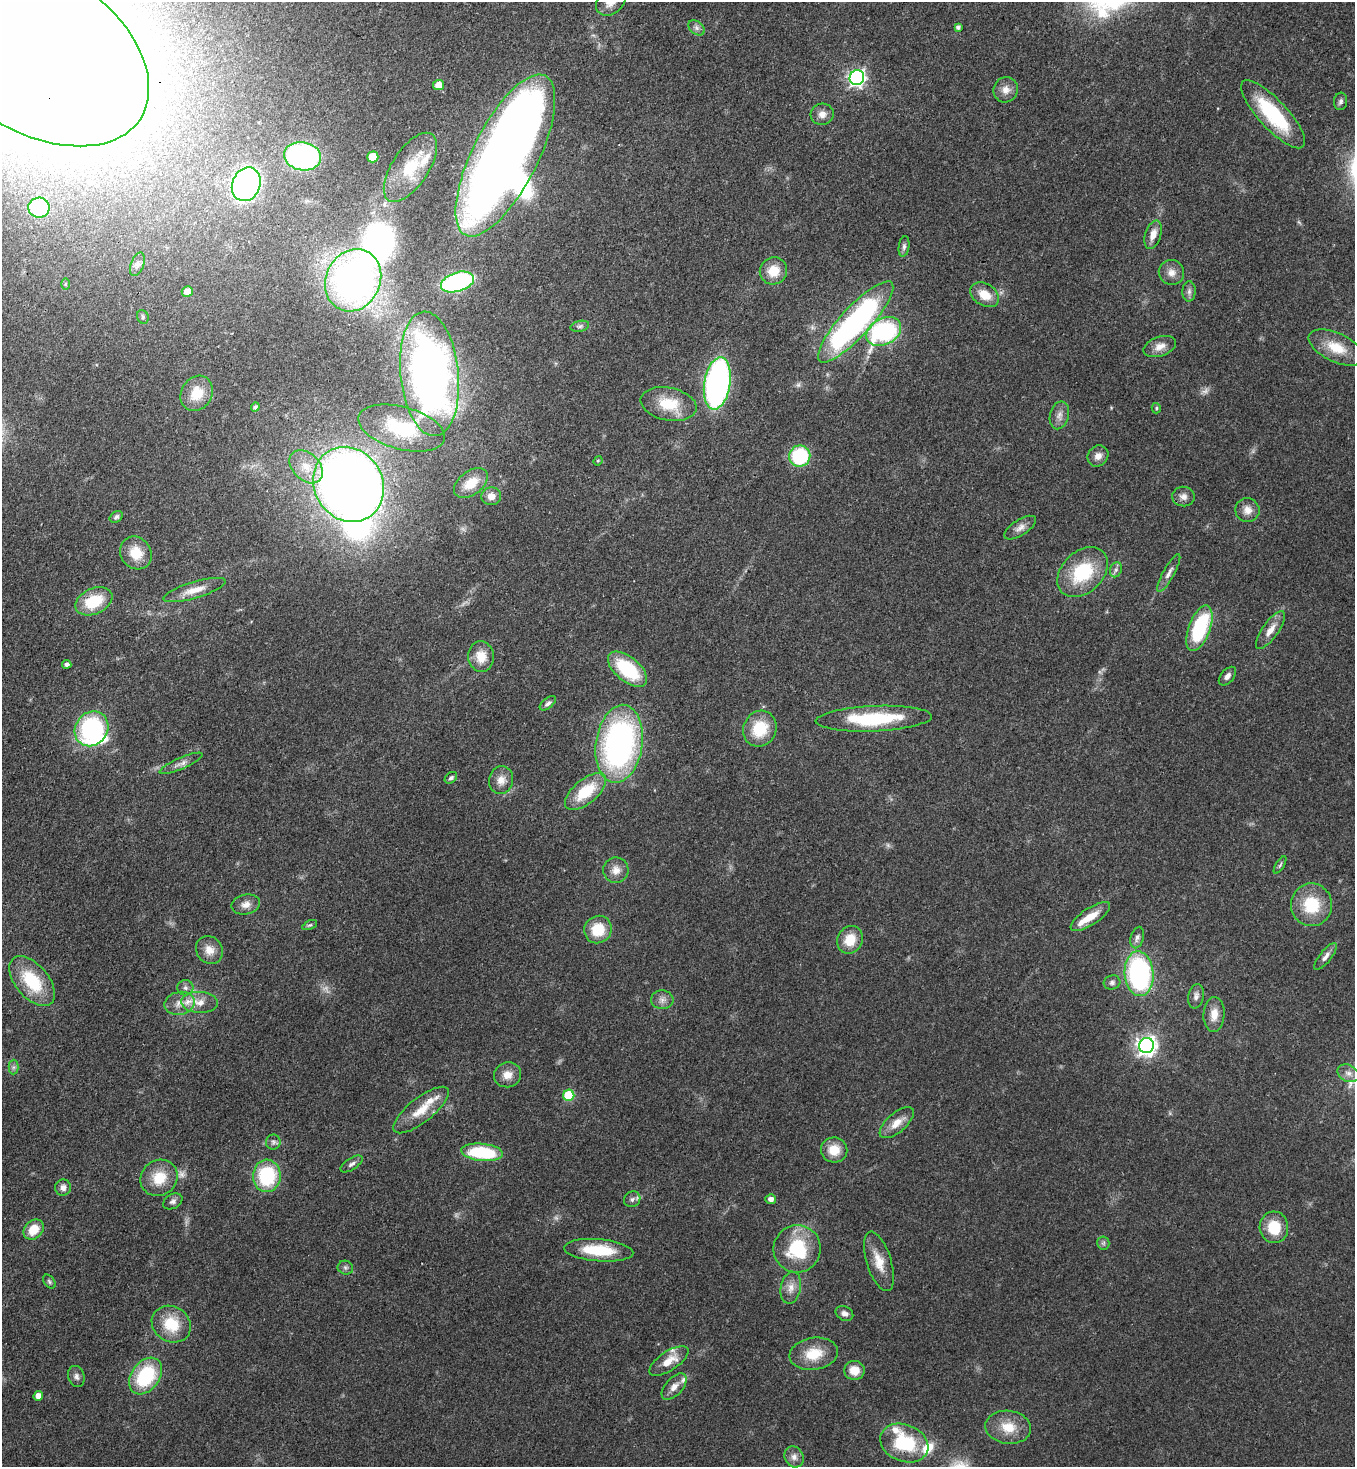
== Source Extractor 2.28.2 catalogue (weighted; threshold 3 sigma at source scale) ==
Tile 11 of 4 x 4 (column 3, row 3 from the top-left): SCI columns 3072-4424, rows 1525-2989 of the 6003 x 5980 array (HDU 1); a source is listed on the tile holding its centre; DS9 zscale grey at full resolution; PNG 1357 x 1469 px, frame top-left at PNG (2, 2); each listed source drawn as its Kron ellipse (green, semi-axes under 4 px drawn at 4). Shown black and unused: <1% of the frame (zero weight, under 3 of 4 exposures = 7% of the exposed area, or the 3 px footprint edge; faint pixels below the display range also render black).
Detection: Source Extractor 2.28.2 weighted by HDU 2 'WHT'; one run over the whole footprint, this tile lists its part. Background 0.0796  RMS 0.0039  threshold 0.0176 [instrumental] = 3 sigma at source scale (4.5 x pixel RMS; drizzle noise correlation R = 1.50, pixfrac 1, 0.05/0.05 arcsec/px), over >= 5 px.
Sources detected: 153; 5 too faint to see at this stretch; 9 inside a brighter object's white glare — neither listed nor drawn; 8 inside a brighter listed object's ellipse — not listed separately; the other 131 listed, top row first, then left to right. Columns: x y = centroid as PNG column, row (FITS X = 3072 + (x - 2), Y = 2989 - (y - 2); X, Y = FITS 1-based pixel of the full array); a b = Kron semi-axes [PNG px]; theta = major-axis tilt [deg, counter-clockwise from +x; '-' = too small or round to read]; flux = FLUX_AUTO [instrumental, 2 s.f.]
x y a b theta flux
611 2 16 12 37 5.1
958 27 4 3 - 1.1
696 28 9 6 -42 1.4
31 48 130 81 -33 2100
857 77 7 7 - 130
439 85 5 5 - 4.1
1006 90 13 12 - 3.6
1341 101 9 6 82 1.3
822 114 11 10 - 3
1273 114 44 14 -47 32
505 155 89 32 63 440
303 156 19 14 -10 84
373 157 6 5 - 11
410 167 39 18 57 20
246 184 17 14 66 160
39 208 10 10 - 29
1153 235 15 8 72 3.9
904 246 10 5 81 1.2
137 264 12 6 70 1.6
773 271 14 13 - 7.1
1171 272 13 12 - 3.4
353 280 32 27 65 210
457 282 17 9 17 60
65 284 5 3 - 0.43
187 291 5 5 - 4
1189 291 10 6 89 1.4
985 295 16 11 -32 6.8
143 317 7 5 -69 0.79
856 322 53 15 47 110
580 326 9 5 14 1
884 331 18 13 28 59
1160 346 17 9 19 3.8
1336 348 30 14 -25 10
430 374 62 29 -85 260
717 383 26 13 81 120
197 393 18 15 58 8.3
669 404 28 16 -12 13
255 407 5 4 - 0.88
1156 408 5 4 - 0.55
1059 415 14 9 75 2.7
402 428 45 21 -15 25
800 456 11 10 - 30
1098 456 11 10 - 2.9
598 461 5 4 - 0.43
306 467 19 13 -44 7.4
471 483 19 11 36 7.5
349 484 39 34 -59 480
491 496 10 9 - 3
1183 497 11 10 - 2.3
1247 510 12 12 - 3.4
116 517 7 5 36 0.92
1020 528 18 8 33 2.7
136 553 17 15 -53 8.5
1116 570 8 6 69 1.2
1082 572 29 20 44 23
1169 573 21 5 61 2.4
194 590 32 8 16 6
94 601 19 12 24 16
1199 628 24 10 70 34
1270 630 22 8 55 4.6
481 657 15 12 -86 6.8
67 664 4 4 - 1.2
628 669 23 12 -40 26
1227 676 11 6 50 1.9
548 703 9 5 38 1.3
874 719 58 12 2 30
91 729 18 16 51 54
760 729 18 16 66 14
619 744 39 23 82 120
181 763 23 5 23 2.3
451 778 7 5 39 1.1
501 780 14 12 76 3.7
586 792 25 12 40 15
1280 865 10 4 58 0.76
616 870 13 12 - 3.5
246 905 14 10 12 3.1
1311 905 21 20 - 17
1090 917 23 8 33 6.9
310 925 8 4 26 0.67
598 929 14 13 - 12
1137 938 11 6 74 1.7
850 940 14 12 60 8
209 950 14 13 - 4.6
1325 957 16 6 51 2.1
1139 974 22 14 -86 73
32 981 29 16 -50 20
1112 982 8 7 - 1.2
185 988 8 7 - 1.5
1196 996 12 7 79 1.9
662 1000 11 9 -6 2.3
200 1002 18 10 -3 5.1
180 1003 15 11 12 4.5
1214 1014 17 10 86 4.8
1146 1045 7 7 - 210
14 1067 7 5 89 1
1348 1073 11 8 -26 2.6
508 1075 13 12 - 4.3
569 1095 6 5 - 20
421 1110 34 12 38 9.4
897 1123 21 9 41 5.3
273 1142 7 7 - 1.2
834 1150 13 12 - 6.9
482 1152 21 8 -5 27
352 1164 12 5 33 1.5
267 1176 16 14 87 29
159 1178 19 17 37 10
63 1187 8 8 - 2.1
632 1199 8 7 - 1.4
771 1199 5 5 - 1.9
173 1201 10 7 30 1.5
1274 1227 16 14 -85 11
34 1230 11 9 46 7.8
1103 1243 6 6 - 0.96
797 1249 24 23 - 24
599 1250 35 11 -4 17
879 1261 31 12 -73 7.4
345 1268 8 7 - 1.1
49 1282 8 5 -50 0.84
791 1288 16 10 79 3.6
844 1313 9 7 -26 1.7
171 1324 20 17 -33 13
814 1354 24 16 9 10
669 1361 22 9 33 6.5
854 1370 10 9 - 5.6
76 1376 11 8 -73 1.6
146 1376 20 14 54 28
674 1387 16 8 48 3.4
38 1396 5 4 - 3.2
1008 1427 23 16 -7 8.8
904 1443 25 18 -21 24
794 1457 11 9 -62 2.3
Overlapping masked pixels (flux is a lower limit): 1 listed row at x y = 31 48
Isophote crosses this tile's border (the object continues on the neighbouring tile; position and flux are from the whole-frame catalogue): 2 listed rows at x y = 611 2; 31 48